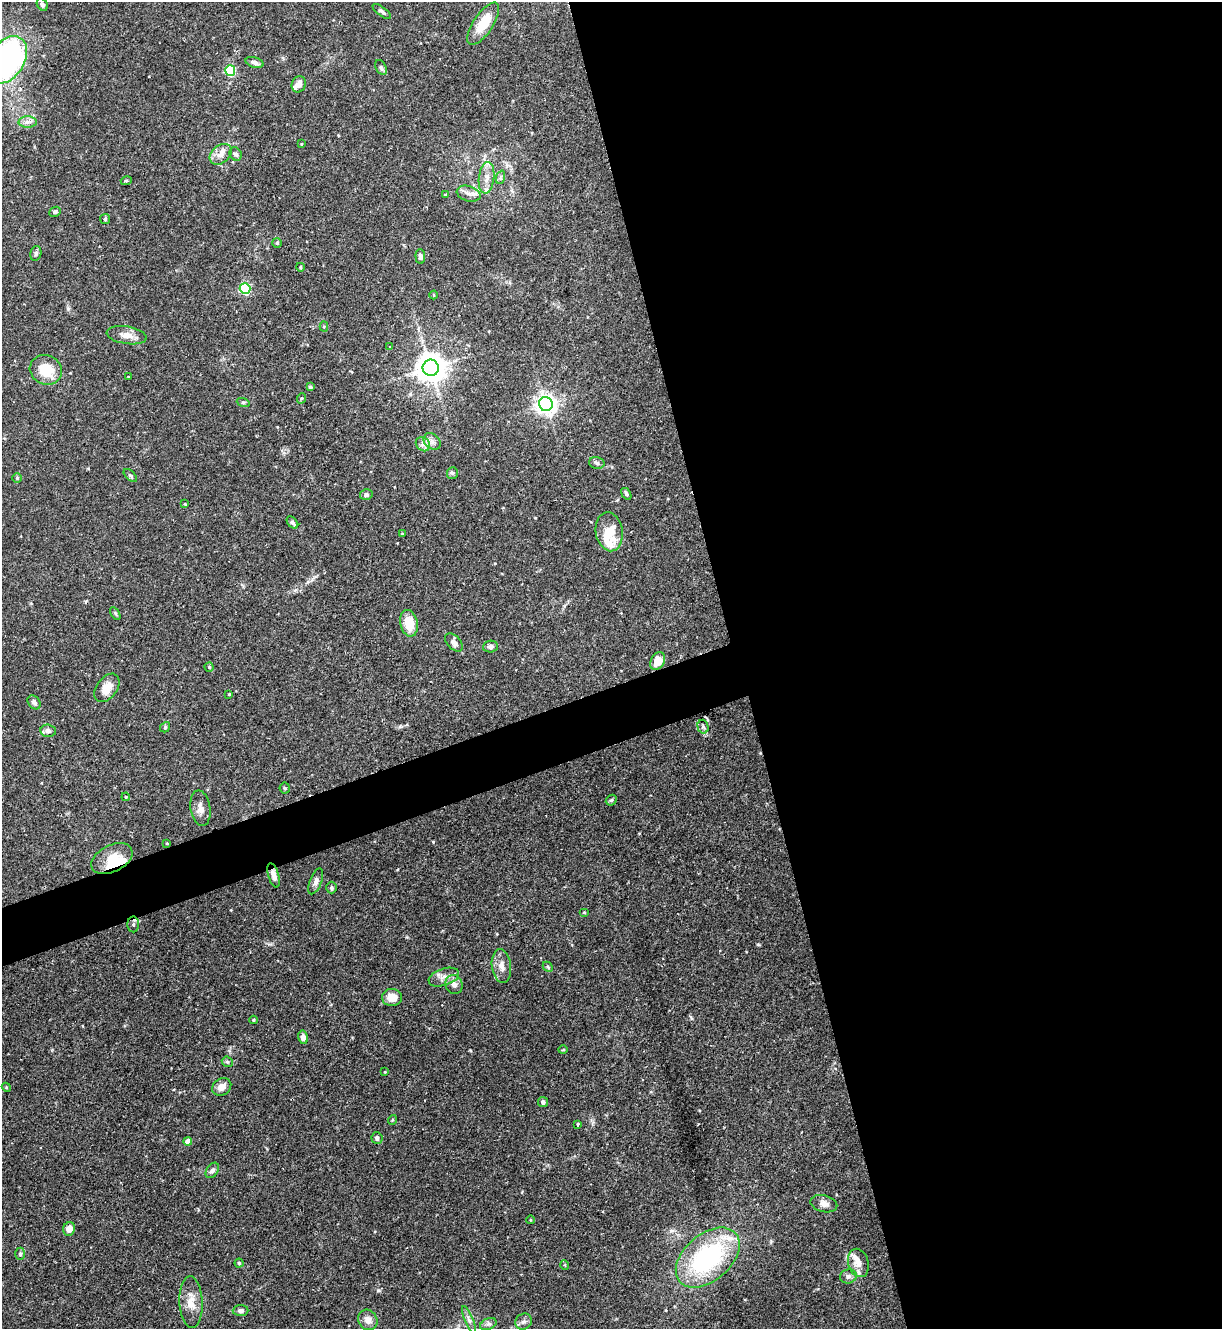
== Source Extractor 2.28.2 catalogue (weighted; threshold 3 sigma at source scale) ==
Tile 8 of 4 x 4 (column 4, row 2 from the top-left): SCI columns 3803-5022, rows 2655-3981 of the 5293 x 5308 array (HDU 1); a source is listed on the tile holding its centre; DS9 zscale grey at full resolution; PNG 1224 x 1331 px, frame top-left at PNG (2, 2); each listed source drawn as its Kron ellipse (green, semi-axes under 4 px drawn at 4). Shown black and unused: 42% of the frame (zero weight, under 2 of 3 exposures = <1% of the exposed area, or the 3 px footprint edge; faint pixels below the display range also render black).
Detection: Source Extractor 2.28.2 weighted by HDU 2 'WHT'; one run over the whole footprint, this tile lists its part. Background 0.0844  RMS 0.0045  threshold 0.0203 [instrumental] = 3 sigma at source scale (4.5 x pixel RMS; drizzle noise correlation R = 1.50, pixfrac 1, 0.05/0.05 arcsec/px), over >= 5 px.
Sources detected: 109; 1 inside a brighter object's white glare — neither listed nor drawn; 5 inside a brighter listed object's ellipse — not listed separately; the other 103 listed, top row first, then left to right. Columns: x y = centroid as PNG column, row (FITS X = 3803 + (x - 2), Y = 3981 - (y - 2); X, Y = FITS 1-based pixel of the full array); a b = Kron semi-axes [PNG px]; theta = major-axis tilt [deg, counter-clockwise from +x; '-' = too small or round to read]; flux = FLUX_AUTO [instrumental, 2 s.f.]
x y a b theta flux
42 4 7 5 -58 1.3
382 12 11 4 -37 1.1
483 24 24 10 57 9.6
7 60 26 17 57 100
254 62 9 5 -17 1.5
381 67 8 5 -64 1.1
230 71 5 5 - 36
299 84 8 7 - 2.6
28 122 9 5 1 1.9
301 144 3 2 - 0.28
221 154 12 8 40 3.5
236 154 7 6 - 1.1
501 177 7 4 71 0.91
486 178 16 7 83 3.9
126 181 5 3 - 0.52
469 194 12 7 -16 2.7
445 195 4 3 - 0.44
55 212 6 5 - 0.85
105 219 5 5 - 0.62
277 243 5 5 - 0.57
36 253 7 5 76 0.93
420 256 7 5 -86 1.5
300 267 4 3 - 0.42
245 289 5 5 - 42
433 295 4 3 - 0.51
324 326 5 4 - 0.51
127 335 20 8 -9 4
390 347 4 3 - 1.4
431 368 8 8 - 640
46 370 16 14 -26 12
128 377 3 2 - 0.32
310 387 4 3 - 0.72
302 398 5 3 - 0.5
243 402 6 4 -18 0.64
546 404 7 7 - 260
432 441 9 7 -41 2
423 444 8 6 -46 1.8
597 463 8 5 -14 1.1
452 473 6 5 - 0.82
130 476 8 4 -42 0.87
17 478 4 4 - 0.45
626 494 6 4 -57 0.9
366 495 6 5 - 1.3
185 504 4 4 - 0.43
292 522 7 4 -49 1.1
609 532 19 13 -80 11
402 534 4 3 - 0.34
115 613 7 4 -60 0.65
409 623 13 8 -78 9
454 642 11 6 -46 1.7
490 646 7 6 - 1.4
658 661 9 7 65 6.4
209 667 4 4 - 0.57
107 688 16 10 54 5.9
229 694 3 3 - 0.38
34 702 8 6 -50 1.5
165 727 5 4 - 0.62
703 727 7 5 -74 1
48 731 8 6 -6 1.2
285 788 5 5 - 0.58
126 797 4 4 - 0.43
611 800 6 5 - 0.7
200 808 18 10 -81 3.5
167 843 4 2 - 0.39
112 859 22 13 26 11
274 875 12 5 -74 2.5
316 881 14 6 69 1.8
331 888 6 5 - 0.78
584 912 5 3 - 0.35
133 924 8 6 -90 1.3
501 966 17 9 -82 3.8
548 967 6 4 -46 0.65
444 977 16 8 18 3.3
454 985 9 8 - 2.3
392 997 10 8 -1 4.6
254 1020 4 4 - 0.53
303 1037 7 5 -77 2.1
563 1050 5 3 - 0.43
227 1062 6 5 - 0.64
385 1072 4 2 - 0.32
6 1087 5 3 - 0.45
222 1087 10 8 35 3.6
543 1102 5 5 - 1.1
392 1120 5 3 - 0.42
578 1124 3 3 - 0.55
377 1138 6 5 - 1.4
188 1141 4 4 - 2.6
212 1170 8 5 56 1.5
824 1204 13 8 -14 2.8
531 1220 4 3 - 0.31
69 1229 7 6 - 3.8
20 1254 6 5 - 0.76
708 1258 37 23 41 63
239 1263 4 4 - 0.58
858 1263 14 10 -75 3.9
565 1265 5 3 - 0.36
848 1276 8 7 - 1.5
191 1302 26 11 -87 6.4
241 1311 8 5 2 1.4
368 1320 11 9 -56 2.9
469 1320 15 4 -68 1.8
523 1322 9 7 38 1.6
488 1324 8 5 23 1.2
Overlapping masked pixels (flux is a lower limit): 2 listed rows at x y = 274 875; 133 924
Isophote crosses this tile's border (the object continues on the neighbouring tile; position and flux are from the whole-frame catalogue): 1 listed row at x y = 7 60